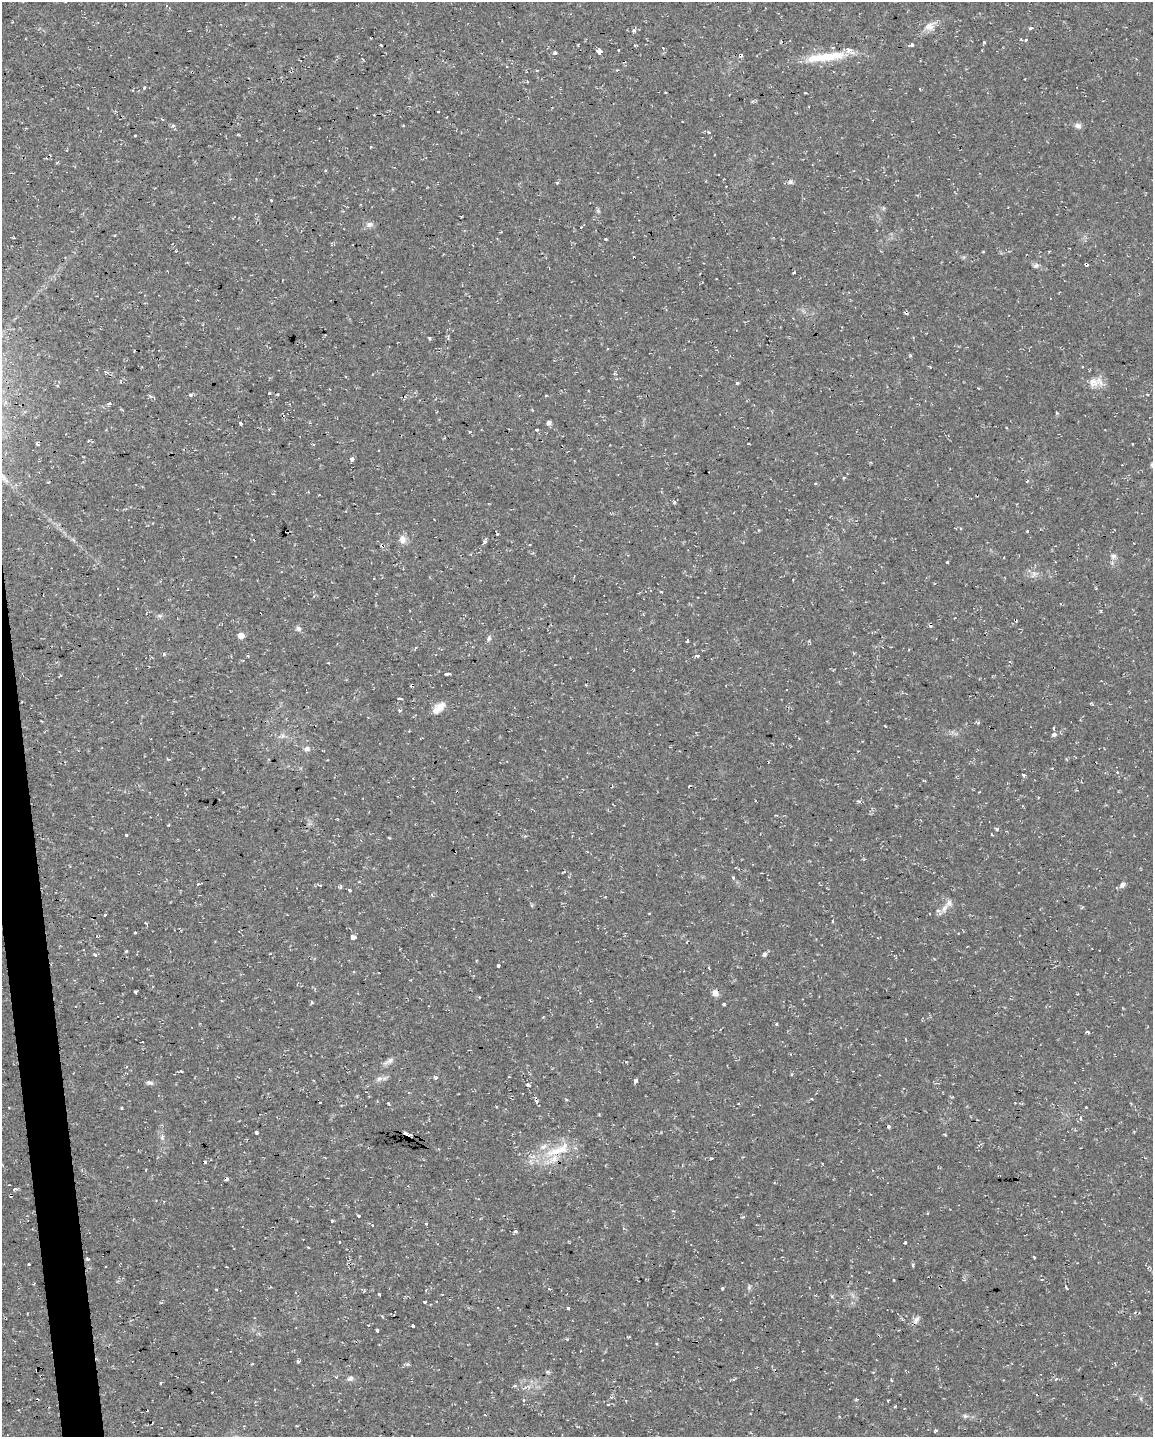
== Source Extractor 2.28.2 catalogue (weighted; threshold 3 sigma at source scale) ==
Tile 7 of 4 x 3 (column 3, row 2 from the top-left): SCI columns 2305-3455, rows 1484-2918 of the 4607 x 4367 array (HDU 1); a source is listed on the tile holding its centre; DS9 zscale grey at full resolution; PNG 1155 x 1439 px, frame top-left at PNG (2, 2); no overlay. Shown black and unused: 2% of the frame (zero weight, under 2 of 3 exposures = <1% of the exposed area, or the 3 px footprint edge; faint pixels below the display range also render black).
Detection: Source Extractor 2.28.2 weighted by HDU 2 'WHT'; one run over the whole footprint, this tile lists its part. Background 0.0286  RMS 0.004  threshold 0.018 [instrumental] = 3 sigma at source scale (4.5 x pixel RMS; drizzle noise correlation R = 1.50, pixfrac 1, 0.0396/0.0396 arcsec/px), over >= 5 px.
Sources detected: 197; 27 cosmic-ray / hot-pixel residue — not listed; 5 inside a brighter listed object's ellipse — not listed separately; the other 165 listed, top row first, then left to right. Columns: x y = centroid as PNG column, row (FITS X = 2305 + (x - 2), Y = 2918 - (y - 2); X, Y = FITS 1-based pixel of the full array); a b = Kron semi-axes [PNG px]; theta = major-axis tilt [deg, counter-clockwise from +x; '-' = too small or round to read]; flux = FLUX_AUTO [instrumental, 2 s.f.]
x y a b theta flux
929 26 15 11 30 3.5
1031 28 4 3 - 3.4
634 31 3 3 - 1.8
1026 40 3 3 - 1.2
984 42 3 3 - 1.2
912 45 3 3 - 1.2
635 46 3 3 - 1
663 48 3 2 - 1.3
619 50 3 3 - 0.81
599 51 5 4 - 19
555 53 4 3 - 2.7
740 55 4 4 - 3.1
825 57 57 10 7 14
507 67 3 2 - 0.35
537 70 4 3 - 0.38
617 70 4 3 - 0.33
144 88 4 3 - 0.43
133 90 3 2 - 0.3
805 92 3 3 - 1.1
438 111 2 2 - 0.4
173 125 4 4 - 1.1
1078 126 9 7 -18 1.5
709 132 6 4 -22 0.55
135 135 3 3 - 0.61
325 171 3 3 - 1
790 182 8 6 18 1.1
271 200 3 3 - 0.5
369 224 11 7 8 1.5
581 227 3 2 - 0.38
501 232 3 3 - 0.49
605 239 3 2 - 0.49
176 251 3 2 - 0.34
983 251 3 2 - 0.37
1086 264 4 3 - 8.4
1036 265 8 6 6 1.2
794 272 3 3 - 0.8
429 338 3 3 - 1.6
607 349 3 2 - 0.29
616 379 4 3 - 0.39
1093 382 18 12 -1 4.3
978 388 3 2 - 0.29
191 395 3 3 - 4.9
154 399 4 3 - 0.45
109 403 5 4 - 0.72
241 423 3 3 - 2.5
549 423 4 4 - 1.5
537 430 5 3 - 0.43
470 432 4 3 - 0.36
313 445 4 2 - 0.36
352 459 4 3 - 1.6
1152 465 6 4 77 0.66
1027 481 6 2 45 0.34
674 502 4 4 - 0.73
960 528 4 3 - 0.37
286 531 3 2 - 0.91
1027 531 3 3 - 1.5
497 534 4 3 - 1.6
402 539 10 9 - 2.6
485 541 9 3 74 0.92
529 544 3 3 - 0.84
1113 556 8 7 - 1.2
1034 574 12 6 61 1.6
661 592 3 2 - 1.3
160 616 6 5 - 0.7
298 629 7 6 - 1.1
241 636 6 6 - 2.7
489 638 8 5 80 0.94
687 641 3 3 - 2
415 648 4 3 - 0.55
697 655 4 3 - 1.8
328 663 3 2 - 0.3
149 667 2 2 - 0.25
448 674 6 3 0 4.6
399 699 4 3 - 1.8
439 708 17 9 42 4
885 726 3 2 - 0.33
1054 728 3 3 - 1.3
1054 734 4 3 - 3.1
307 749 7 7 - 1.4
1117 772 3 3 - 0.31
1024 775 4 3 - 1.5
979 792 3 2 - 0.26
997 829 3 3 - 1.2
991 834 4 2 - 0.27
126 835 3 3 - 1.9
733 878 3 3 - 1.7
198 884 3 3 - 0.49
320 885 3 3 - 0.38
1122 885 9 6 47 1.3
341 887 5 3 - 0.62
349 890 4 3 - 0.48
944 908 14 6 63 2.4
649 914 3 3 - 0.88
105 915 3 3 - 0.48
352 937 3 3 - 79
126 951 3 3 - 0.8
764 954 5 5 - 1.1
95 955 4 4 - 0.78
498 965 3 3 - 2.5
709 968 4 3 - 0.46
135 991 4 3 - 1.5
715 993 7 6 - 2.5
1078 994 2 2 - 0.37
312 1002 4 3 - 0.6
724 1004 4 3 - 0.72
777 1024 3 3 - 0.8
1087 1032 4 3 - 0.88
905 1039 4 2 - 0.28
142 1042 3 3 - 1.5
389 1061 18 6 30 1.8
181 1071 3 3 - 1.2
791 1074 4 4 - 0.46
435 1077 5 4 - 0.62
379 1079 8 6 16 1.4
636 1081 4 3 - 4.4
149 1083 10 5 -11 1.1
527 1085 4 3 - 2.2
537 1102 5 4 - 0.76
388 1103 3 3 - 0.42
1086 1107 3 3 - 0.73
9 1108 2 2 - 0.36
122 1108 5 2 - 0.42
256 1133 4 3 - 0.54
407 1136 6 5 - 25
162 1137 8 5 77 0.95
1080 1148 3 2 - 0.44
562 1149 49 10 15 12
712 1158 4 2 - 0.39
14 1189 6 4 9 0.78
359 1216 3 2 - 0.52
332 1221 3 3 - 0.6
515 1231 4 4 - 0.77
339 1242 3 3 - 0.56
905 1242 3 3 - 0.7
308 1247 3 2 - 0.35
1034 1257 3 2 - 0.33
87 1259 4 3 - 0.54
28 1264 3 3 - 1.3
913 1265 5 3 - 0.54
226 1267 3 2 - 0.56
894 1280 3 2 - 0.41
34 1284 3 2 - 0.41
1066 1287 5 3 - 0.41
723 1288 3 3 - 1.3
216 1289 3 3 - 0.81
549 1289 3 3 - 0.37
426 1290 4 2 - 0.35
379 1294 3 3 - 0.87
425 1302 3 3 - 1.9
568 1308 3 3 - 3.6
916 1320 12 6 58 1.6
413 1326 3 3 - 2.1
377 1330 4 3 - 1.7
298 1361 3 3 - 2.9
252 1363 3 2 - 0.64
548 1372 6 5 - 0.61
336 1377 4 3 - 0.37
350 1379 9 7 14 1.3
734 1379 5 3 - 0.51
1056 1379 5 3 - 0.41
161 1383 3 2 - 0.45
888 1401 3 2 - 0.34
608 1404 3 3 - 1.8
965 1416 7 6 - 0.91
935 1430 5 3 - 0.58
Overlapping masked pixels (flux is a lower limit): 5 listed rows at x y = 740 55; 1086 264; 286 531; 715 993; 407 1136
Isophote crosses this tile's border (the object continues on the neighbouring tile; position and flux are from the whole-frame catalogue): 1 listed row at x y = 1152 465
Unlisted compact peaks at least as high as the median listed source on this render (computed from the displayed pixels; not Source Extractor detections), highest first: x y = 737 383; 947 562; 164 654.